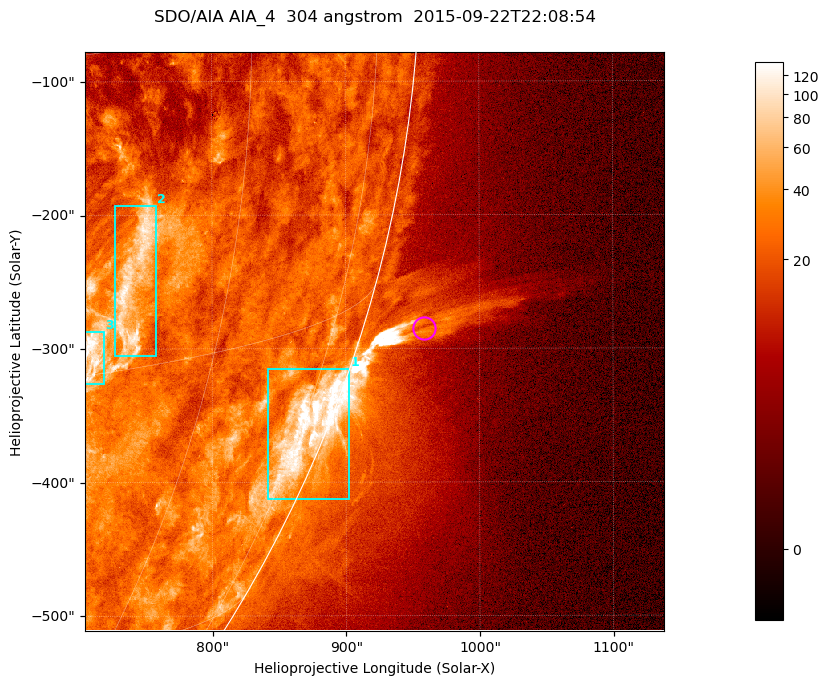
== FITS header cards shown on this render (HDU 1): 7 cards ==
TELESCOP= 'SDO/AIA '           / For AIA: SDO/AIA
INSTRUME= 'AIA_4   '           / For AIA: AIA_ATA1, AIA_ATA2, AIA_ATA3 or AIA_AT
WAVELNTH=                  304 / [angstrom] Wavelength
WAVEUNIT= 'angstrom'           / Wavelength unit: angstrom
DATE-OBS= '2015-09-22T22:08:54.124' / [ISO] Date when observation started; ISO 8
CTYPE1  = 'HPLN-TAN'           / CTYPE1; Typically HPLN
CTYPE2  = 'HPLT-TAN'           / CTYPE2; Typically HPLT

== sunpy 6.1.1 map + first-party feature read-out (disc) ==
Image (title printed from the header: SDO/AIA AIA_4  304 angstrom  2015-09-22T22:08:54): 722 x 722 px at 0.6 arcsec/px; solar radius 956 arcsec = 1593 px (partial field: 2.9% of the solar disc is inside the frame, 45% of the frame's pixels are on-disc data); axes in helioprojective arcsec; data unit not stated in the header (colour bar unlabelled)
Orientation: roll -0.132 deg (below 1 deg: not rotated)
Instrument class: DISC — disc imager (sunpy class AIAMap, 304 A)
Bright regions (active regions / flare kernels): reference = the on-disc median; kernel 7 px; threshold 5 sigma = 48.3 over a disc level ~23.4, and >= 1.15x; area >= 521 px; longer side >= 9 px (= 5.4 arcsec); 3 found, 3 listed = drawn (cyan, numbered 1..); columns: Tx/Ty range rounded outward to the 2 arcsec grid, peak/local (2 s.f.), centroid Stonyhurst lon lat
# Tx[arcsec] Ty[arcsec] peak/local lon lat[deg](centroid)
1 840..904 -414..-314 9.9 +77 -21
2 726..758 -306..-192 4.9 +52 -11
3 704..720 -328..-286 5.9 +50 -14
Off-limb structures (1.02-1.3 R_sun): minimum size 260 px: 5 found; the strongest spans PA ~250..255 deg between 1.02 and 1.16 R_sun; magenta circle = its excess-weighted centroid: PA ~255 deg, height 1.05 R_sun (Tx ~958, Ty ~-284 arcsec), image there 1.6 x the reference